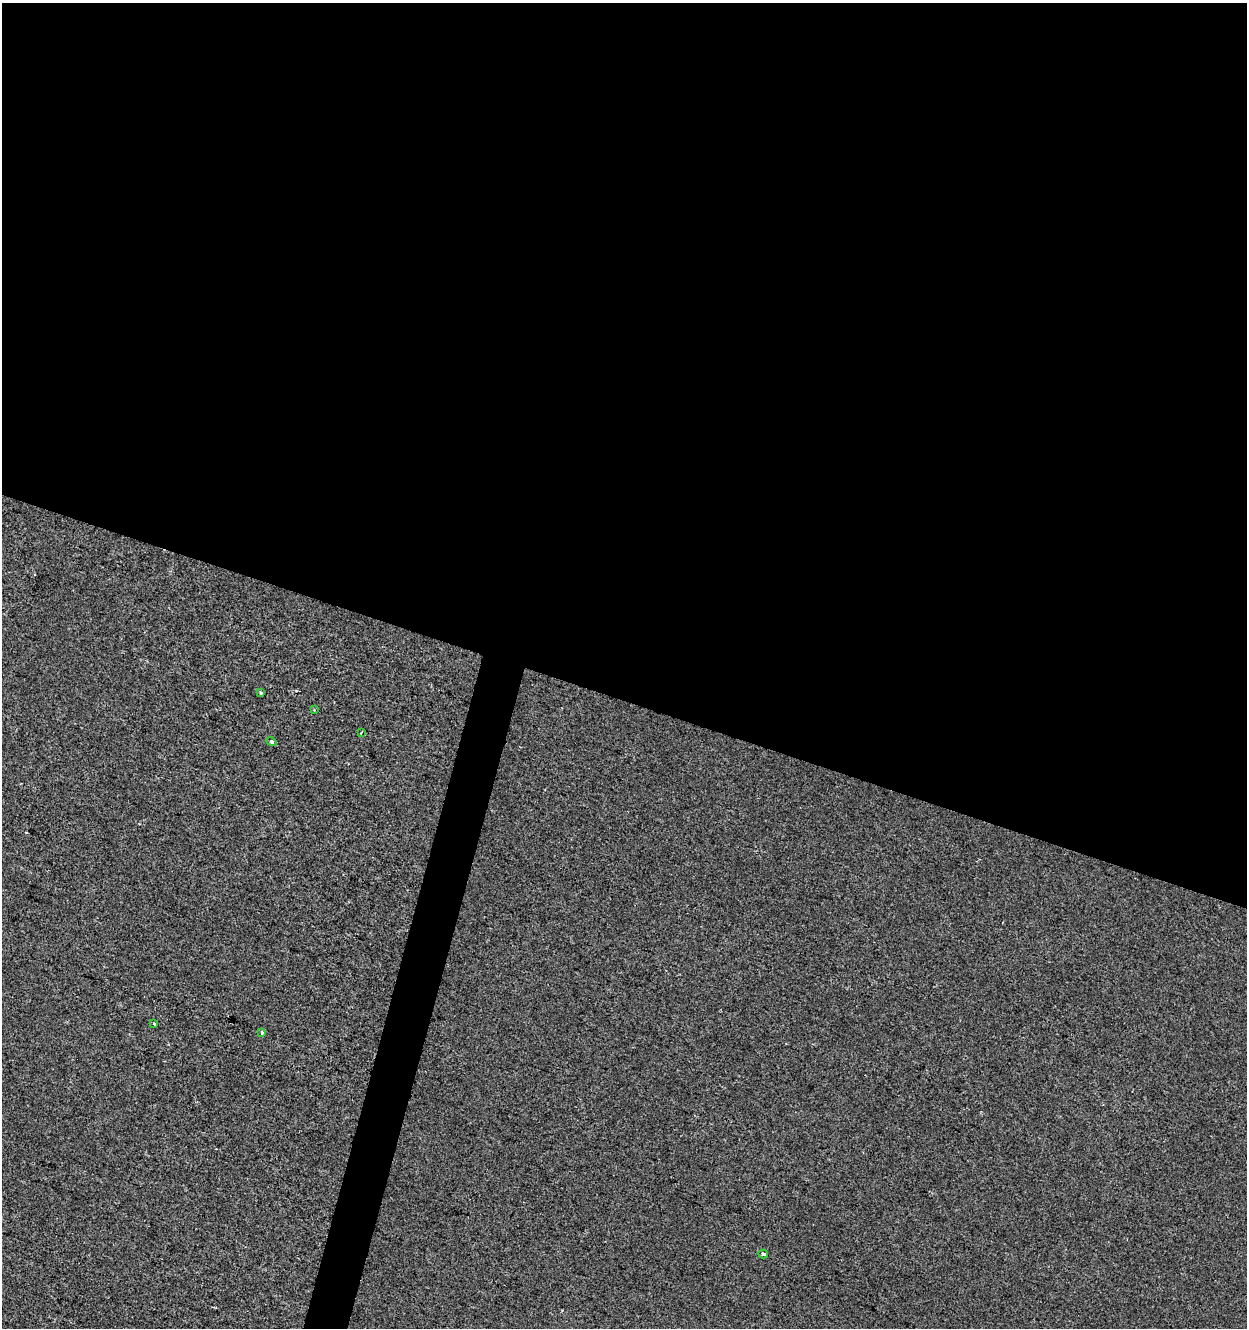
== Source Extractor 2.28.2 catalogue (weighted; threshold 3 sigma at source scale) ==
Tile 3 of 4 x 4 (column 3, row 1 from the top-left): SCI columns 2770-4014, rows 3980-5305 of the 5476 x 5312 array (HDU 1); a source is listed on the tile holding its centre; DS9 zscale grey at full resolution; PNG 1249 x 1330 px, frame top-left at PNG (2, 3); each listed source drawn as its Kron ellipse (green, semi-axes under 4 px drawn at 4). Shown black and unused: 54% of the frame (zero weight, under 2 of 3 exposures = <1% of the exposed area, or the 3 px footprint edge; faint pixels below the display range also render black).
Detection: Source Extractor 2.28.2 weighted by HDU 2 'WHT'; one run over the whole footprint, this tile lists its part. Background -6.33e-04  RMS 0.0042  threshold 0.0187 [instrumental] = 3 sigma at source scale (4.5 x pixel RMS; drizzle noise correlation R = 1.50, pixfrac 1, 0.0396/0.0396 arcsec/px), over >= 5 px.
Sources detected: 7; all 7 listed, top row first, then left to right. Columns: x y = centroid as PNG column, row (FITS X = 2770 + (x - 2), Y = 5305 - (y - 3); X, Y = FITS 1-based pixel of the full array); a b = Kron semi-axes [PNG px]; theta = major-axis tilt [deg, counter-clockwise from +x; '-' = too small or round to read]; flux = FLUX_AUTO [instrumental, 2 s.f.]
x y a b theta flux
260 692 3 3 - 0.84
314 710 3 3 - 0.29
361 732 3 2 - 0.65
271 742 5 4 - 1.3
154 1024 3 3 - 2.5
261 1033 3 3 - 3.3
763 1254 5 3 - 2